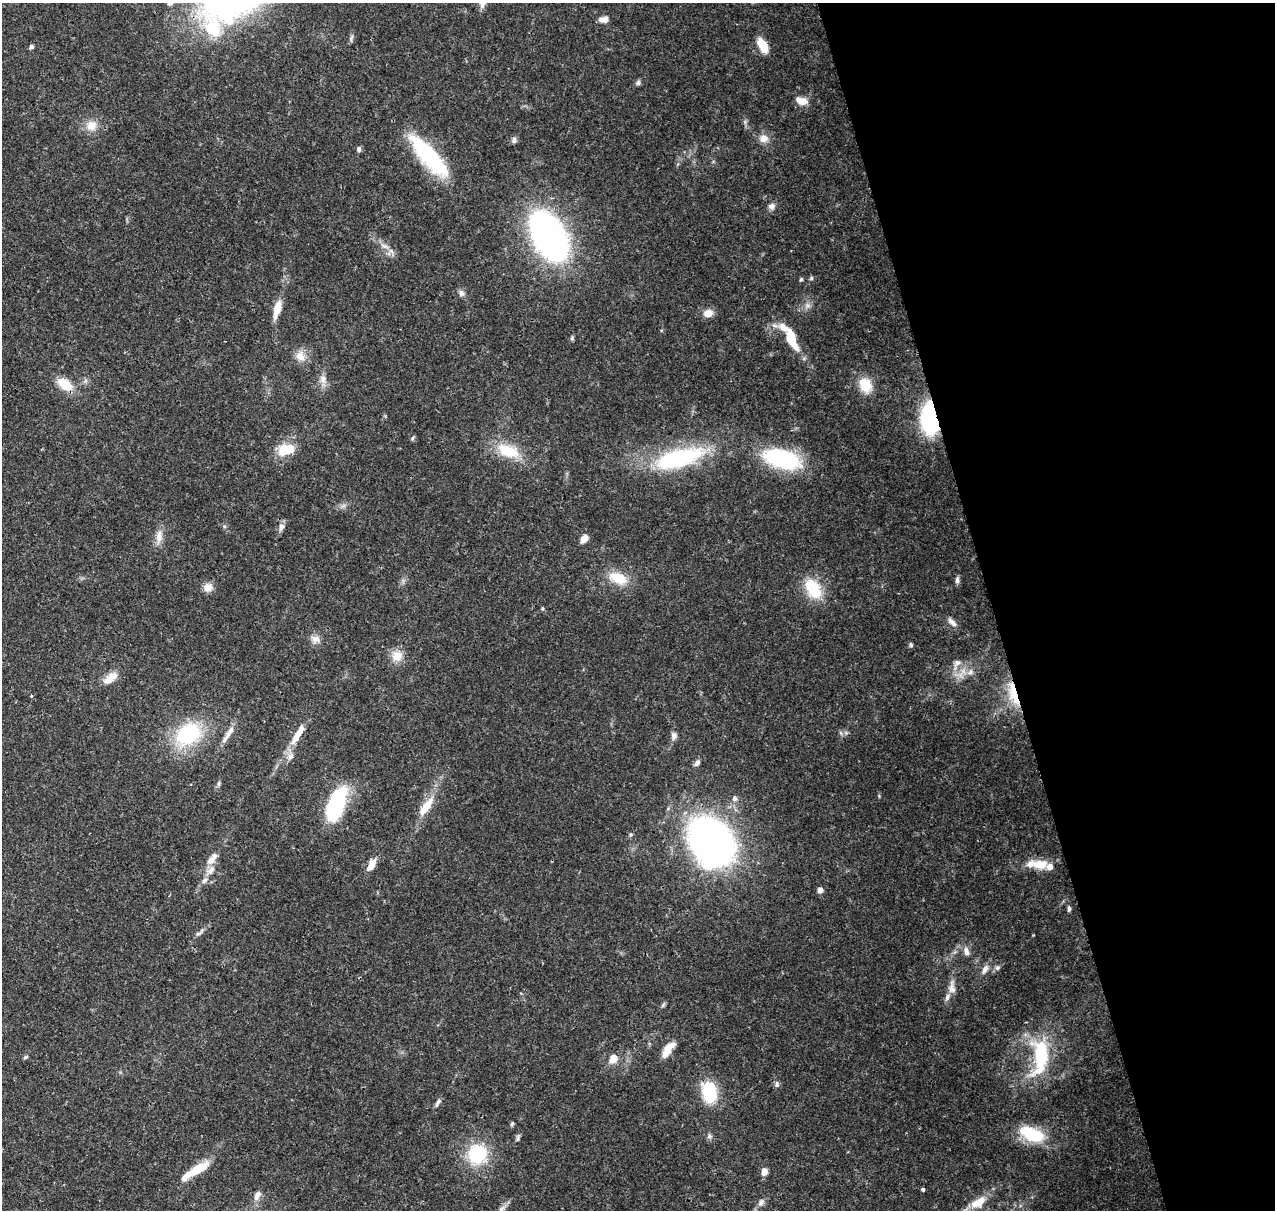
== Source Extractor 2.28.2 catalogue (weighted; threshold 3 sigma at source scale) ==
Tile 12 of 4 x 4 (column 4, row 3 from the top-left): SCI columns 3935-5207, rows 1337-2544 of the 5323 x 5036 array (HDU 1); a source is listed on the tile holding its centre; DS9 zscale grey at full resolution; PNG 1277 x 1212 px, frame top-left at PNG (2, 3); no overlay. Shown black and unused: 22% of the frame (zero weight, under 3 of 4 exposures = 7% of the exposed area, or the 3 px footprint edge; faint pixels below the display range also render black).
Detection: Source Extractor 2.28.2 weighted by HDU 2 'WHT'; one run over the whole footprint, this tile lists its part. Background 0.0736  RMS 0.0034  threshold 0.0152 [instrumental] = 3 sigma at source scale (4.5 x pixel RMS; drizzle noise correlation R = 1.50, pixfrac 1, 0.0396/0.0396 arcsec/px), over >= 5 px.
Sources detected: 105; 2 inside a brighter object's white glare — not listed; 11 inside a brighter listed object's ellipse — not listed separately; the other 92 listed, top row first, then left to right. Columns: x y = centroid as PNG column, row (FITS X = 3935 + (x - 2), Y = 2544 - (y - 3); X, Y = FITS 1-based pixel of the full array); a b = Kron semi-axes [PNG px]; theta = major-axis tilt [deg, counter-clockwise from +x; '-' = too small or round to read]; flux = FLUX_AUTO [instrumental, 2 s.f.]
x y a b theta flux
603 19 11 7 -2 2.2
213 28 24 19 -64 14
351 38 12 4 76 0.88
763 45 15 7 -62 7
31 47 5 4 - 1.1
638 83 7 7 - 0.81
801 101 17 9 -16 3.5
745 122 7 4 -72 0.7
91 125 16 13 32 4.4
764 139 13 11 -12 2.9
514 140 9 7 88 1
359 149 6 5 - 0.97
428 156 56 17 -48 34
771 206 9 8 - 1.5
549 236 40 24 -61 140
384 246 13 5 -23 1.8
811 278 6 5 - 0.55
801 279 6 4 71 0.52
461 293 9 7 -86 1.3
807 305 9 7 18 1.5
277 309 19 7 73 5.7
708 313 12 9 11 2.9
572 338 7 5 88 0.56
791 338 24 10 -68 11
300 356 15 13 -75 3.8
323 379 14 9 -89 2.6
65 384 19 11 -33 7.7
865 385 18 14 -66 7.6
931 418 20 11 -88 69
412 438 7 4 70 0.52
285 449 20 16 41 8.1
508 451 33 17 -21 12
679 458 65 22 16 40
782 459 35 17 -14 42
224 526 6 4 -18 0.47
281 527 9 7 69 1.9
159 537 21 9 85 3.2
584 539 10 6 52 2.6
618 578 27 15 -22 8.5
957 580 10 5 -88 1
208 587 11 10 - 2.8
813 588 26 17 -58 13
542 608 5 4 - 0.4
952 622 13 7 -43 1.9
315 639 13 10 -22 2.4
911 645 6 5 - 0.67
397 656 15 15 - 4.4
963 671 11 8 -51 2.6
110 678 23 10 39 4.2
1013 693 34 11 -73 9.7
31 696 4 3 - 0.4
230 731 17 7 53 2.5
841 733 7 4 -71 0.6
188 734 34 26 40 26
297 735 31 8 60 6.6
674 736 11 8 88 1.5
697 763 8 6 53 1.3
219 784 7 5 89 0.67
735 798 7 6 - 1.2
336 805 30 12 71 42
426 807 29 9 55 7.5
711 842 37 28 -59 210
214 856 9 8 - 1.5
1040 864 18 10 -2 6.2
371 865 13 7 62 4.2
210 870 14 9 42 2.8
820 890 5 5 - 2.3
1069 909 8 4 -90 0.76
200 932 18 5 42 1.4
966 951 13 7 -77 1.9
997 968 8 6 33 0.97
985 969 14 7 64 2
952 987 20 9 -90 3.1
663 1005 7 4 46 0.61
668 1050 20 8 57 5.8
25 1057 6 4 18 0.62
1040 1057 48 20 85 26
613 1059 8 7 - 4.7
777 1084 9 6 -88 1
709 1092 22 14 -78 17
438 1102 12 5 59 1.1
512 1123 7 4 63 0.54
709 1136 8 6 21 0.81
1034 1136 24 16 -1 14
518 1138 10 5 85 0.79
477 1154 25 24 - 18
198 1169 28 9 33 8.6
764 1172 8 6 -89 2.5
923 1189 4 3 - 1.6
257 1195 13 8 62 2.2
761 1202 11 7 47 1.4
978 1202 22 11 32 6.1
Overlapping masked pixels (flux is a lower limit): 2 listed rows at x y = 931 418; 1013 693